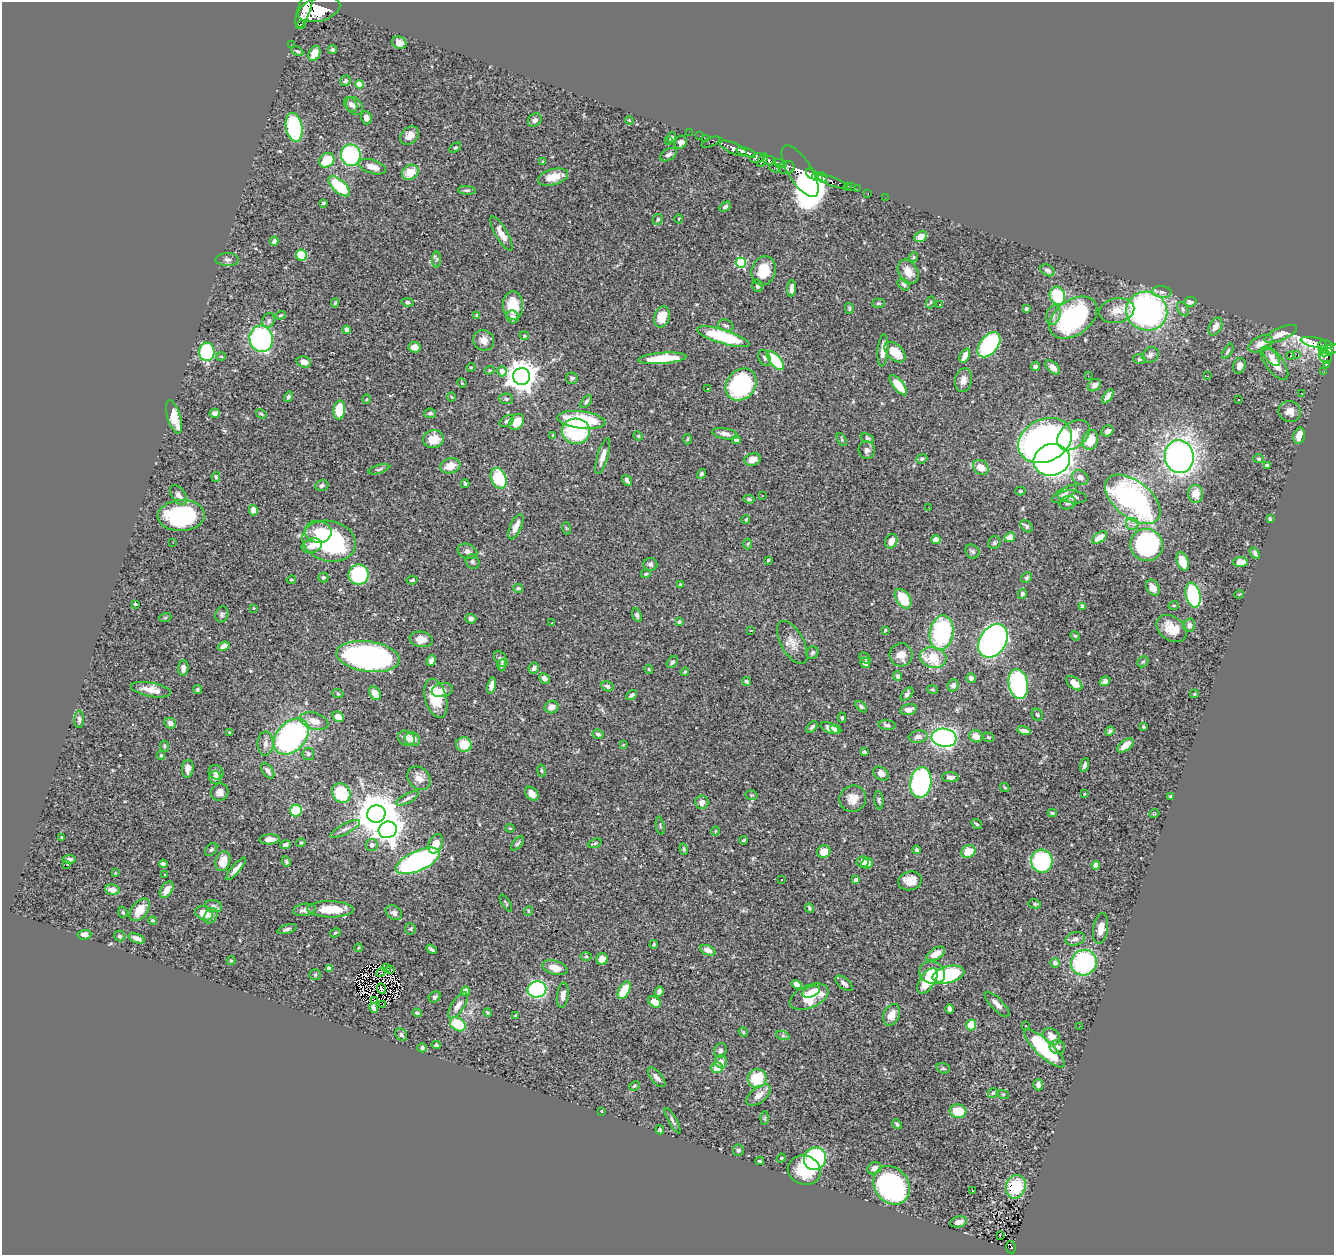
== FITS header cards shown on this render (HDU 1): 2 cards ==
NAXIS1  =                 1332
NAXIS2  =                 1253

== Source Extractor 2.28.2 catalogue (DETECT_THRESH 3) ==
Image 1332 x 1253 px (HDU 1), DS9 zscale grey, 1 PNG px = 1 image px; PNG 1336 x 1257 px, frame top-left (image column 1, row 1253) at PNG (2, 2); each listed source drawn as its Kron ellipse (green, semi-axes under 4 px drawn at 4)
Background 1.06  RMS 0.031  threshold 0.0928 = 3 sigma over >= 5 px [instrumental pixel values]
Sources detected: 496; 1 with non-positive FLUX_AUTO (blend fragments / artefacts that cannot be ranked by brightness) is neither listed nor drawn; the other 495 listed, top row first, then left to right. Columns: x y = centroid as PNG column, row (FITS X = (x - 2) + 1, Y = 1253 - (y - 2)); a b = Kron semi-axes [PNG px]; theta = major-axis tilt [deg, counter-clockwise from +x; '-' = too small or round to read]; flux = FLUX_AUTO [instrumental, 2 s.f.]
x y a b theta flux
304 9 20 6 72 4400
319 10 22 11 16 6600
301 24 3 2 - 210
399 43 7 6 - 14
291 45 2 2 - 9.7
333 50 5 4 - 4.6
297 51 6 4 -28 3.8
314 54 8 5 64 25
345 81 5 5 - 6.8
360 84 4 4 - 35
351 104 8 6 -55 7.4
354 106 10 7 -50 9.5
366 118 6 5 - 10
535 120 7 6 - 7.1
629 120 4 3 - 1.8
294 127 14 8 -78 180
689 132 2 2 - 11
410 136 10 8 42 15
700 136 2 2 - 11
672 137 5 3 - 5.6
706 138 2 2 - 12
668 141 2 2 - 1.2
681 142 7 5 56 9.3
711 142 10 4 22 100
455 148 6 4 39 2.9
734 148 14 5 -24 1400
746 152 10 4 -18 1400
351 155 11 9 -80 180
668 155 9 5 31 6.4
757 158 7 4 11 420
327 160 8 6 40 57
762 160 7 3 60 400
769 160 7 4 -9 750
543 162 4 2 - 1.7
780 163 7 4 -16 350
372 167 14 6 -17 19
775 168 6 3 -11 140
786 168 8 6 15 920
800 171 29 11 -58 3700
410 172 9 7 32 33
812 174 6 4 -40 660
553 177 15 8 16 32
817 177 6 4 -12 970
823 177 5 3 - 620
832 182 15 4 -22 380
339 186 13 6 -42 97
847 187 4 3 - 52
852 187 2 2 - 6.5
857 189 2 2 - 5.8
467 190 9 4 -5 4.3
868 193 2 2 - 7.7
885 198 2 2 - 9.2
323 203 3 3 - 3.4
725 207 6 4 33 4
658 219 6 4 60 3.8
679 219 4 3 - 1.7
501 234 19 6 -60 20
921 237 7 5 33 25
274 241 4 4 - 6.5
301 255 6 5 - 62
913 257 5 4 - 2.7
437 259 8 4 -89 3.7
227 260 12 6 -1 6.3
741 263 5 5 - 160
1047 270 7 5 -28 7
764 271 15 12 72 54
908 272 13 9 -58 22
904 285 7 5 -43 4
758 286 6 5 - 6.2
792 289 8 3 87 9.8
1162 292 10 6 -7 7.1
1057 296 9 7 -71 120
407 302 6 4 -8 4
931 302 6 4 70 2.5
1190 302 6 4 8 12
335 303 4 4 - 2.4
878 303 6 4 2 3.3
940 304 3 3 - 4.2
513 305 14 10 -87 48
849 308 5 4 - 3.2
1026 309 4 3 - 3.6
1183 309 8 5 -59 4.6
1117 311 18 12 12 32
1147 311 20 19 - 570
280 315 5 4 - 2.4
1053 315 9 7 74 9.5
477 316 4 4 - 4
513 317 6 6 - 9
662 317 11 7 71 38
1073 318 27 17 36 300
269 320 8 6 69 5.9
726 326 8 5 -19 5.7
1215 327 9 6 61 16
347 330 4 4 - 16
1281 334 18 6 22 27
524 336 5 4 - 3
723 337 27 7 -17 140
261 339 13 11 -76 300
484 340 11 10 - 16
1317 343 17 5 -11 170
1261 344 13 7 25 15
989 345 14 9 51 260
1322 345 5 4 - 200
415 347 6 5 - 17
1331 349 8 5 16 560
883 350 16 5 85 19
1323 350 3 3 - 85
1228 351 8 4 57 3.8
207 352 9 7 89 200
895 352 12 7 -43 42
1326 352 7 3 9 300
1296 354 2 2 - 890
1150 355 9 7 35 7.3
1290 355 3 2 - 11
221 356 5 3 - 2.3
965 356 7 4 63 14
1271 357 11 5 -48 11
1326 357 7 6 - 360
662 358 24 5 4 64
765 358 8 5 -66 5.8
1139 359 6 4 -12 3.2
775 360 12 5 -49 100
304 362 7 5 -17 11
1275 363 20 8 -53 31
1326 364 3 3 - 27
1035 366 5 4 - 4
1239 366 8 6 73 10
471 367 4 4 - 2.2
1053 367 9 5 -43 11
489 370 5 4 - 2.3
502 371 5 5 - 19
1324 372 2 2 - 7.6
521 376 8 8 - 3200
1088 376 3 2 - 1.5
1207 376 3 2 - 1.9
572 378 6 5 - 4.7
963 380 12 8 79 15
462 383 5 4 - 1.8
741 385 17 14 50 230
898 385 12 5 -51 37
1094 385 7 5 40 7.3
707 389 3 2 - 3.4
1302 393 2 2 - 1.4
1108 396 8 4 57 8.1
288 397 5 4 - 4.2
451 397 4 3 - 1.9
367 399 4 3 - 1.8
506 399 7 5 -4 4.2
1238 400 3 2 - 2.2
586 402 7 4 51 4.5
339 410 9 5 85 64
1290 411 11 10 - 16
215 413 5 4 - 6.2
430 413 6 5 - 4.2
261 414 5 4 - 2.5
174 417 17 6 -73 40
581 420 24 8 -6 150
507 421 8 5 32 5.3
517 422 9 6 51 33
576 431 14 12 -3 160
1107 431 6 5 - 6.5
725 434 13 5 -10 9.5
1073 435 19 12 40 68
553 436 4 3 - 2.3
638 436 5 4 - 2.2
1299 436 8 5 77 20
867 438 7 4 -19 3.1
433 439 10 9 - 36
687 439 5 3 - 2.2
736 440 5 4 - 6.5
842 440 7 4 -61 2.7
1045 440 28 21 25 1300
1090 440 10 8 72 43
867 450 9 8 - 7.8
603 456 19 5 73 17
1179 457 16 14 -82 880
922 459 5 4 - 3.1
1259 459 5 4 - 2.8
753 460 8 6 15 17
1052 460 18 15 15 1100
1267 465 4 3 - 3.7
450 466 10 7 16 27
981 467 8 6 -44 24
379 469 11 4 17 4.2
701 474 5 4 - 4.5
216 477 5 3 - 2.6
499 478 11 7 -68 100
1080 478 8 7 - 10
627 480 6 3 -53 6.1
465 484 4 3 - 5.5
322 486 6 5 - 5.4
1020 491 5 4 - 2.5
1064 494 14 5 32 7.8
1196 494 9 7 -87 25
178 495 11 7 -54 9.3
763 496 3 2 - 1.7
1073 497 14 6 -7 14
749 499 5 4 - 3
1133 499 32 18 -39 500
1068 503 8 6 18 5.7
929 508 2 2 - 3.6
253 510 5 4 - 17
181 516 23 15 3 260
1270 519 4 3 - 2.9
746 520 4 2 - 1.9
1132 524 6 6 - 7.4
1027 526 7 5 -45 4.7
516 527 13 5 66 18
566 528 6 4 -72 2.2
318 532 13 11 -9 30
1010 537 5 5 - 18
1100 538 8 4 35 29
936 540 4 4 - 16
329 541 27 20 -12 260
891 541 7 6 - 18
173 543 2 2 - 1.7
994 543 7 6 - 4.2
748 544 5 3 - 2.1
1147 545 16 16 - 320
312 546 10 7 15 20
467 551 10 7 -21 9
972 551 7 6 - 5.1
1255 553 6 4 -55 5
768 560 3 3 - 2.2
1183 561 9 5 -70 30
473 562 7 6 - 5.1
1240 562 7 5 3 21
650 564 7 6 - 5.3
646 574 5 4 - 2.3
359 575 10 10 - 130
323 578 5 5 - 4.2
1027 578 6 4 43 3.9
291 580 5 3 - 3
412 580 5 3 - 2.8
681 585 3 3 - 2.8
518 588 5 3 - 3.4
1153 588 8 6 -58 18
1022 594 5 4 - 4.4
1239 594 5 3 - 1.6
1193 595 12 7 -77 180
903 599 11 7 -56 56
135 604 3 3 - 3.1
1174 605 5 3 - 1.8
1082 606 4 4 - 10
254 608 3 2 - 1.6
222 614 8 6 72 5.3
637 615 7 4 -69 5
165 618 6 4 19 2.3
471 619 5 5 - 7.2
679 622 4 4 - 3
552 623 3 2 - 2.1
1189 625 7 5 75 7
1172 629 17 11 -36 34
885 630 3 2 - 2.1
751 631 4 3 - 1.7
941 633 17 11 80 220
1075 636 5 4 - 2.2
421 639 12 7 -8 20
993 641 18 13 56 700
792 642 24 11 -61 22
224 646 6 4 21 12
812 653 6 5 - 4
901 655 11 11 - 18
368 657 32 15 -8 510
865 658 6 4 -46 3.6
933 658 13 10 -14 67
501 659 9 5 -58 8.8
431 661 5 4 - 9.6
672 662 6 4 51 3.7
1143 662 6 5 - 2.9
865 663 5 5 - 10
502 665 6 4 86 4
183 668 8 5 87 8.8
534 668 6 5 - 7.1
649 669 4 4 - 2.5
685 672 4 3 - 2.1
898 676 5 4 - 4.3
544 678 6 4 -43 11
971 678 5 4 - 5.3
746 681 4 3 - 4.1
1105 681 6 4 32 6.4
1074 683 9 5 -38 19
1018 684 15 9 -80 280
953 685 6 5 - 8.9
492 686 8 4 78 14
608 686 6 4 -25 5.7
197 689 4 4 - 2.9
151 690 20 7 -10 22
442 690 10 7 11 13
932 690 5 3 - 2.3
375 693 7 5 -58 23
338 694 5 3 - 2.1
907 694 8 5 50 5.9
1194 694 4 3 - 3
632 695 6 4 36 5.5
436 698 20 10 -74 62
552 707 7 6 - 13
861 707 7 4 -46 3.7
908 710 8 5 13 13
1037 715 6 5 - 4.1
338 717 6 5 - 16
842 718 5 4 - 2.9
79 719 8 5 89 5.7
314 721 14 8 -16 23
170 723 6 5 - 9.3
887 725 9 4 -6 4.7
812 727 7 4 48 4
1143 727 3 3 - 2.4
830 728 10 5 -22 14
836 729 6 4 -27 6.6
1024 731 7 3 -12 8.1
1110 731 5 3 - 3.5
230 733 3 3 - 5.4
598 734 5 5 - 5.7
976 736 7 6 - 16
291 737 21 14 47 440
918 737 9 6 8 9.5
988 737 6 4 -16 2.7
406 738 9 7 -28 11
944 738 12 9 -8 680
412 739 8 6 -26 19
265 743 12 8 89 11
464 745 8 7 - 36
623 745 4 2 - 1.6
1125 745 9 5 38 23
164 746 5 3 - 2.7
864 752 4 3 - 4.7
308 754 6 6 - 8.9
161 755 4 4 - 2.8
1084 765 7 4 72 7
188 769 9 5 82 11
268 771 9 5 -55 9.2
541 771 6 3 -81 2.5
216 772 8 7 - 6.5
881 773 8 6 -36 13
215 777 6 6 - 12
950 777 8 5 -3 9.5
419 778 13 10 -46 18
921 783 15 10 81 440
1005 787 5 3 - 2
220 792 9 8 - 12
341 793 10 8 -54 100
532 794 8 5 -47 12
1084 794 3 3 - 1.8
751 795 6 5 - 2.6
1171 797 4 3 - 3.9
407 798 13 4 27 7.1
853 799 13 13 - 25
879 800 9 4 -85 4.1
702 802 7 6 - 9.5
296 811 6 5 - 99
1052 813 4 3 - 2.7
376 814 9 8 - 7100
1154 814 5 3 - 1.8
977 824 6 3 -36 2.4
660 826 9 2 -79 2.3
510 828 4 4 - 2.1
345 829 16 5 28 9.3
388 830 9 8 - 1300
716 831 5 3 - 1.8
62 837 3 2 - 1.9
270 839 10 5 3 14
743 840 4 3 - 2.4
301 843 4 4 - 2.1
595 843 7 3 21 3.2
436 844 10 6 64 25
517 844 8 4 51 4
285 845 5 4 - 5.5
372 845 6 6 - 8.3
684 849 6 3 -69 2.7
211 850 7 5 49 4.4
917 850 4 3 - 5.4
968 851 7 6 - 37
824 852 7 6 - 21
69 859 6 4 5 7.4
223 861 10 7 72 28
286 861 5 4 - 3.2
418 861 24 10 24 440
1042 861 11 10 - 190
863 862 6 5 - 13
867 863 6 5 - 11
163 864 4 3 - 5.2
66 865 3 3 - 21
1096 865 4 4 - 13
236 869 14 4 49 11
115 873 3 2 - 1.6
165 874 3 2 - 3.5
781 880 3 2 - 2.5
856 880 4 3 - 12
910 881 12 9 13 25
112 890 7 5 -8 15
167 890 9 5 56 19
506 903 9 3 -58 2.6
1035 904 6 4 -11 3.3
214 906 9 5 -14 5.8
809 908 4 3 - 3.4
330 909 23 8 -1 50
140 910 13 7 52 34
304 910 11 6 7 9.3
528 911 5 3 - 1.7
123 912 6 4 -70 2.9
204 913 9 6 -22 31
394 913 9 6 -36 7.1
211 916 8 6 61 7
153 920 4 3 - 3.1
287 929 10 4 16 5.8
410 929 6 5 - 3.5
1101 929 15 7 81 17
335 933 5 3 - 2.5
84 935 7 5 3 12
119 936 5 5 - 4.5
137 938 8 4 -21 9.9
1075 939 10 6 15 8.5
654 944 4 3 - 3.5
358 948 4 3 - 2
432 949 6 3 -34 4
708 950 8 5 -22 13
936 954 10 5 32 19
586 957 5 3 - 2.1
602 959 6 5 - 17
231 961 4 4 - 2.6
1055 963 5 4 - 6.8
1084 963 13 12 - 250
386 967 3 3 - 6
555 968 13 6 -17 23
329 969 4 4 - 14
391 969 3 2 - 5.4
381 972 5 2 - 1.5
932 973 13 11 -22 36
315 975 6 5 - 3.1
948 975 16 8 15 220
927 981 14 7 56 61
844 983 10 5 -38 8
797 984 5 4 - 11
381 989 5 2 - 0.94
537 989 9 8 - 360
624 990 10 5 61 56
465 991 4 4 - 22
659 992 5 4 - 8.2
811 992 9 5 22 16
563 995 13 6 82 11
435 997 6 5 - 4.6
809 997 21 11 24 69
375 1001 3 2 - 1.6
655 1002 7 5 -34 28
383 1004 2 2 - 65
997 1004 17 6 -45 13
458 1005 15 6 56 15
374 1008 5 3 - 6.4
950 1009 5 4 - 6.1
417 1013 5 3 - 3.3
487 1013 4 3 - 2.3
892 1015 11 7 64 20
516 1016 4 3 - 2.2
458 1024 8 6 -36 83
971 1025 5 5 - 52
1026 1026 3 2 - 2.9
1079 1027 2 2 - 3.4
743 1032 5 4 - 2.7
401 1035 7 5 -55 4.7
783 1036 7 4 -19 3.6
1051 1036 9 7 -38 19
436 1045 5 4 - 3.3
1057 1047 7 6 - 6.9
422 1048 5 4 - 5.3
1044 1048 26 8 -43 140
720 1050 8 6 70 6.7
721 1062 7 6 - 10
717 1068 6 5 - 28
943 1068 7 5 -16 3.4
657 1077 12 5 -50 9.4
757 1078 9 9 - 78
1038 1085 6 5 - 7.5
634 1086 6 3 27 2.4
993 1093 5 4 - 3
1003 1094 6 3 -18 2.4
759 1095 14 7 38 17
601 1111 4 2 - 1.5
958 1111 8 6 -5 45
765 1118 7 4 88 3.7
673 1121 14 4 -61 5.3
897 1124 5 4 - 3.4
660 1130 5 3 - 2.6
738 1150 6 5 - 4
781 1158 4 4 - 2.4
815 1159 11 11 - 280
760 1161 4 2 - 3.1
874 1168 7 6 - 15
804 1170 17 14 -20 78
891 1185 20 16 -55 410
1016 1187 12 10 70 83
973 1191 2 2 - 1.8
959 1222 8 5 12 14
1000 1235 3 2 - 5.6
1011 1247 6 5 - 72
At the frame edge (FLAGS 8, measured only in part): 1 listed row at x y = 304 9
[1 non-positive-flux detection neither listed nor drawn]